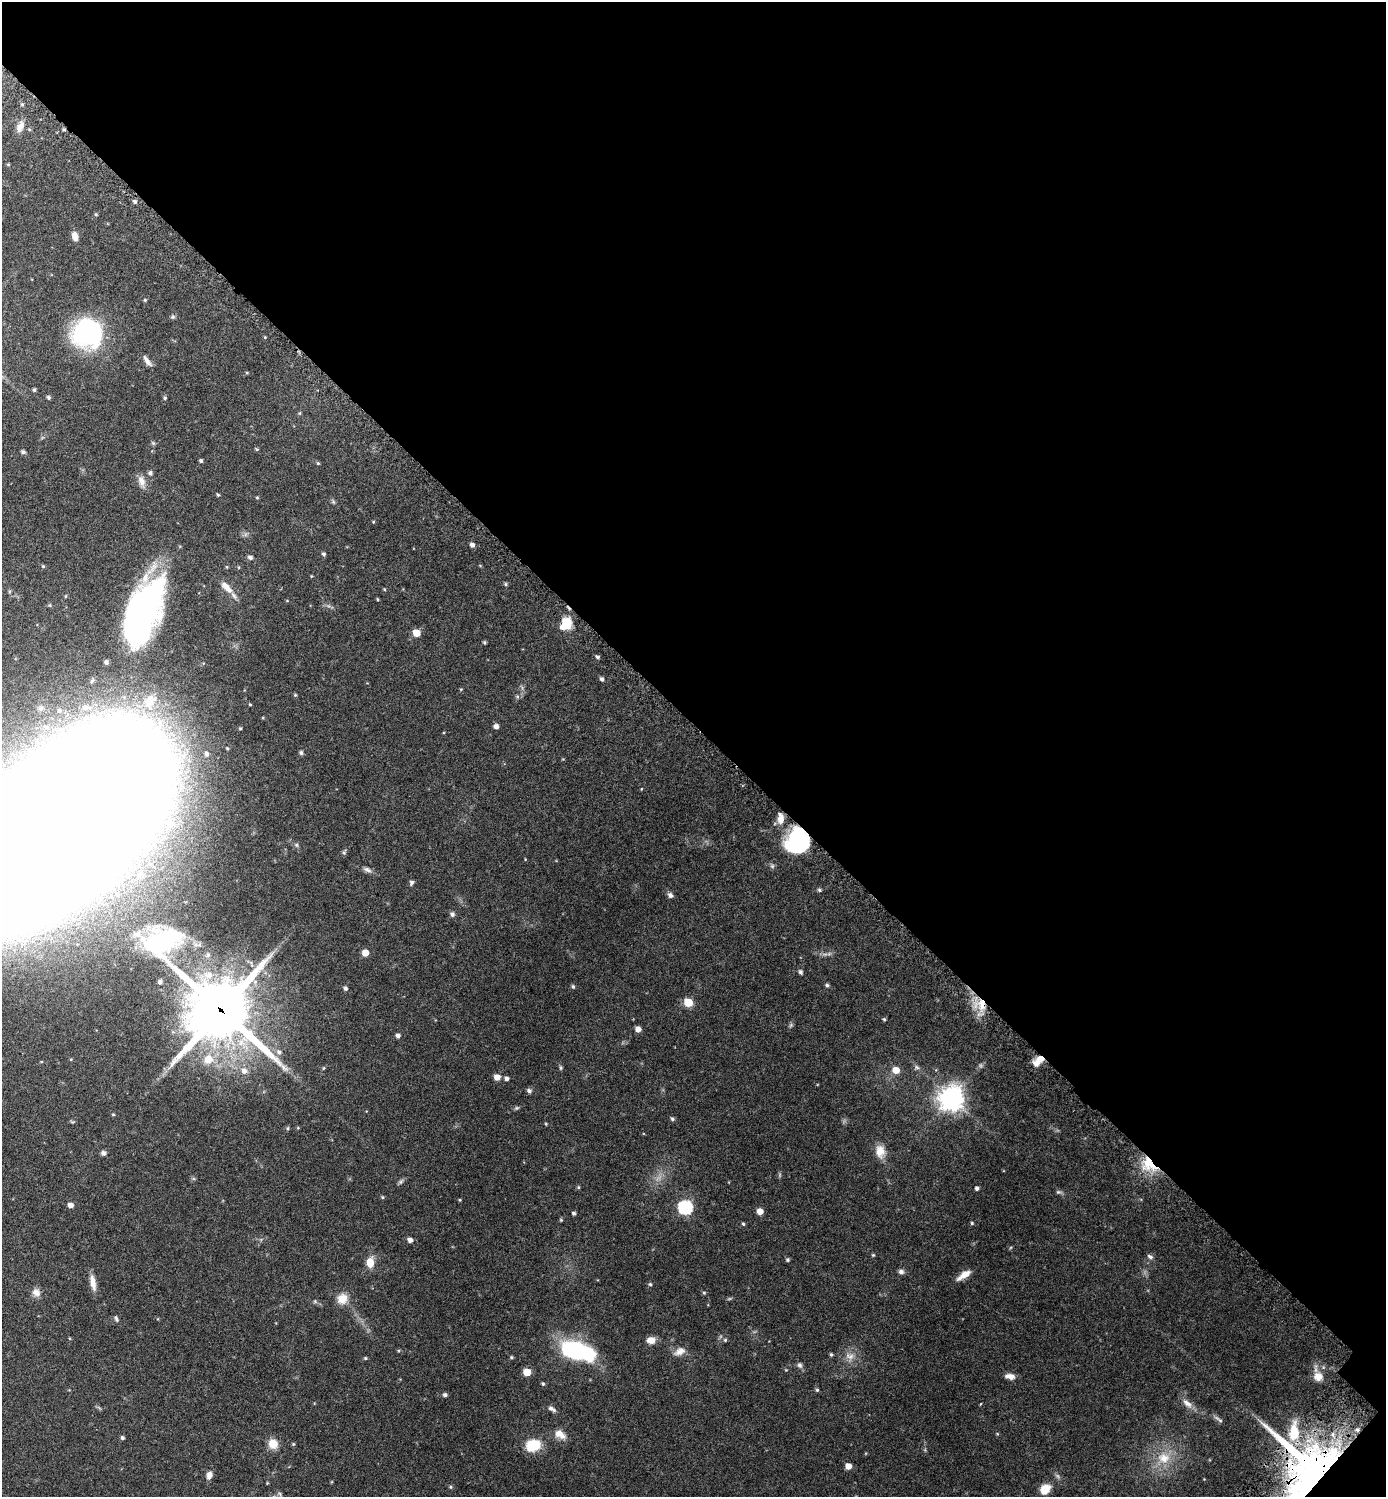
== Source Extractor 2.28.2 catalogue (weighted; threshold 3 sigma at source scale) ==
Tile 8 of 4 x 4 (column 4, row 2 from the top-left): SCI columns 4478-5861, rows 3021-4515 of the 6046 x 6043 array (HDU 1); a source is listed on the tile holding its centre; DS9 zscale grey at full resolution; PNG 1388 x 1499 px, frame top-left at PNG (2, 2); no overlay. Shown black and unused: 49% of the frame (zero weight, under 3 of 6 exposures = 1% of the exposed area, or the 3 px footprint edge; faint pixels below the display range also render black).
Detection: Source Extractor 2.28.2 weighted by HDU 2 'WHT'; one run over the whole footprint, this tile lists its part. Background 0.0806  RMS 0.0037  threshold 0.015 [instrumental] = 3 sigma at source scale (4.09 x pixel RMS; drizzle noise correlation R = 1.36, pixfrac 0.8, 0.05/0.05 arcsec/px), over >= 5 px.
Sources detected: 149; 1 too faint to see at this stretch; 2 inside a brighter object's white glare — not listed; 8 inside a brighter listed object's ellipse — not listed separately; the other 138 listed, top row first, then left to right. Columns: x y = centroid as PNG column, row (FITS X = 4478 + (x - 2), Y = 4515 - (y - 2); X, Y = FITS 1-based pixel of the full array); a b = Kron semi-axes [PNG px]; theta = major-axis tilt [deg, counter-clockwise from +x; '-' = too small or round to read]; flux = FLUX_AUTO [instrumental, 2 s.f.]
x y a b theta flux
22 104 5 3 - 0.29
20 127 14 7 63 2
8 165 5 3 - 0.29
135 201 5 4 - 0.68
96 214 5 4 - 0.29
75 236 9 6 -73 2.1
145 300 4 3 - 0.28
173 317 6 5 - 0.52
88 332 26 25 - 45
147 361 17 5 -55 1.4
34 390 4 3 - 0.5
49 397 4 4 - 0.58
165 398 4 4 - 0.4
300 413 5 3 - 0.29
153 443 6 4 -45 0.41
23 452 5 4 - 0.57
201 461 4 4 - 0.5
318 463 5 4 - 0.33
150 473 6 5 - 0.72
141 481 15 9 -71 2.1
218 495 4 4 - 0.32
257 498 4 4 - 0.29
472 545 5 4 - 0.95
324 554 5 4 - 0.56
250 558 6 5 - 0.82
43 566 5 4 - 0.34
506 584 5 4 - 0.42
226 587 20 8 -46 3
66 596 5 3 - 0.25
377 599 4 3 - 0.3
144 612 79 35 68 82
566 624 11 9 53 7.4
416 633 5 5 - 5.3
484 642 5 4 - 0.39
597 657 4 4 - 0.65
602 679 5 4 - 0.72
461 689 5 3 - 0.24
59 711 7 6 - 1
496 726 5 5 - 1.2
46 727 8 6 -16 1.1
301 753 5 5 - 0.64
206 754 6 5 - 0.8
781 819 11 8 76 2.6
170 824 12 8 4 2.3
58 829 172 76 46 3600
797 840 26 22 35 22
367 870 11 6 -24 1
412 882 6 5 - 0.58
819 890 5 4 - 0.44
670 895 7 6 - 0.94
452 914 6 6 - 0.68
365 953 5 5 - 2.8
800 972 6 5 - 0.54
160 982 4 4 - 0.71
827 985 5 4 - 0.55
573 987 5 4 - 0.47
345 988 5 4 - 0.63
688 1002 6 5 - 8.3
982 1005 17 9 -84 5.1
220 1009 37 21 -49 2000
884 1019 4 4 - 0.38
638 1029 5 5 - 1.6
398 1036 5 5 - 0.92
279 1052 8 6 -21 1
208 1059 12 11 - 4
1040 1059 9 7 13 2.6
917 1067 7 5 -31 0.65
323 1068 5 3 - 0.3
560 1068 7 4 -82 0.42
896 1070 6 6 - 3.5
244 1071 8 7 - 1.6
497 1077 7 6 - 1.9
507 1078 5 5 - 0.76
529 1091 7 6 - 0.64
951 1098 8 8 - 260
516 1108 7 5 11 0.45
113 1114 4 4 - 0.28
672 1119 5 5 - 0.49
287 1128 5 4 - 0.35
880 1151 17 12 -85 3.4
103 1153 5 5 - 0.94
1149 1164 23 14 -49 7.8
400 1182 7 4 71 0.52
977 1188 4 4 - 0.75
1058 1192 7 5 -6 0.52
382 1197 5 3 - 0.29
460 1200 4 3 - 0.27
70 1205 5 4 - 1.5
685 1207 7 6 - 46
760 1211 5 5 - 2.8
574 1213 4 4 - 0.53
561 1220 5 4 - 0.3
972 1223 4 4 - 0.34
743 1224 5 4 - 0.38
410 1240 5 5 - 1.2
873 1255 5 4 - 0.29
1150 1257 8 6 -32 0.83
787 1260 5 5 - 0.43
370 1262 11 8 -89 3.3
901 1272 8 6 -13 0.84
965 1274 13 7 29 2.8
93 1282 19 6 -80 2.6
650 1284 5 4 - 0.36
36 1292 11 10 - 1.7
704 1293 5 4 - 0.36
342 1299 14 13 - 3.3
315 1301 5 5 - 0.43
116 1318 8 4 -69 0.57
651 1340 9 7 -5 2.3
725 1340 5 4 - 0.4
573 1350 28 15 -23 36
680 1351 14 9 27 2.3
831 1354 5 4 - 0.42
850 1356 14 9 -15 2.2
511 1357 5 4 - 0.38
365 1358 4 4 - 0.34
800 1365 8 7 - 0.83
527 1372 5 5 - 5.4
1010 1376 12 6 -10 1.6
1318 1376 13 11 -24 2.6
543 1384 5 4 - 0.42
817 1390 4 4 - 0.41
445 1395 5 4 - 0.76
1187 1403 16 7 -42 2.1
552 1409 11 5 -29 1
1219 1419 15 4 -37 0.79
1357 1430 5 4 - 0.5
560 1434 15 9 -31 2.8
122 1438 4 4 - 0.57
273 1444 11 10 - 3.4
293 1444 5 4 - 0.34
533 1445 13 10 17 9
1164 1458 17 14 -8 5.5
848 1466 5 5 - 2.6
1311 1470 53 45 -56 170
209 1475 9 6 79 1.6
450 1487 5 3 - 0.32
1045 1489 11 9 46 3.7
Overlapping masked pixels (flux is a lower limit): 9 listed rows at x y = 566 624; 58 829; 797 840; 982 1005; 220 1009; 1040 1059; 1149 1164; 1357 1430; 1311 1470
Isophote crosses this tile's border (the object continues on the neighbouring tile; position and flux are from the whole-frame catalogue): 2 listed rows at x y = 58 829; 1311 1470